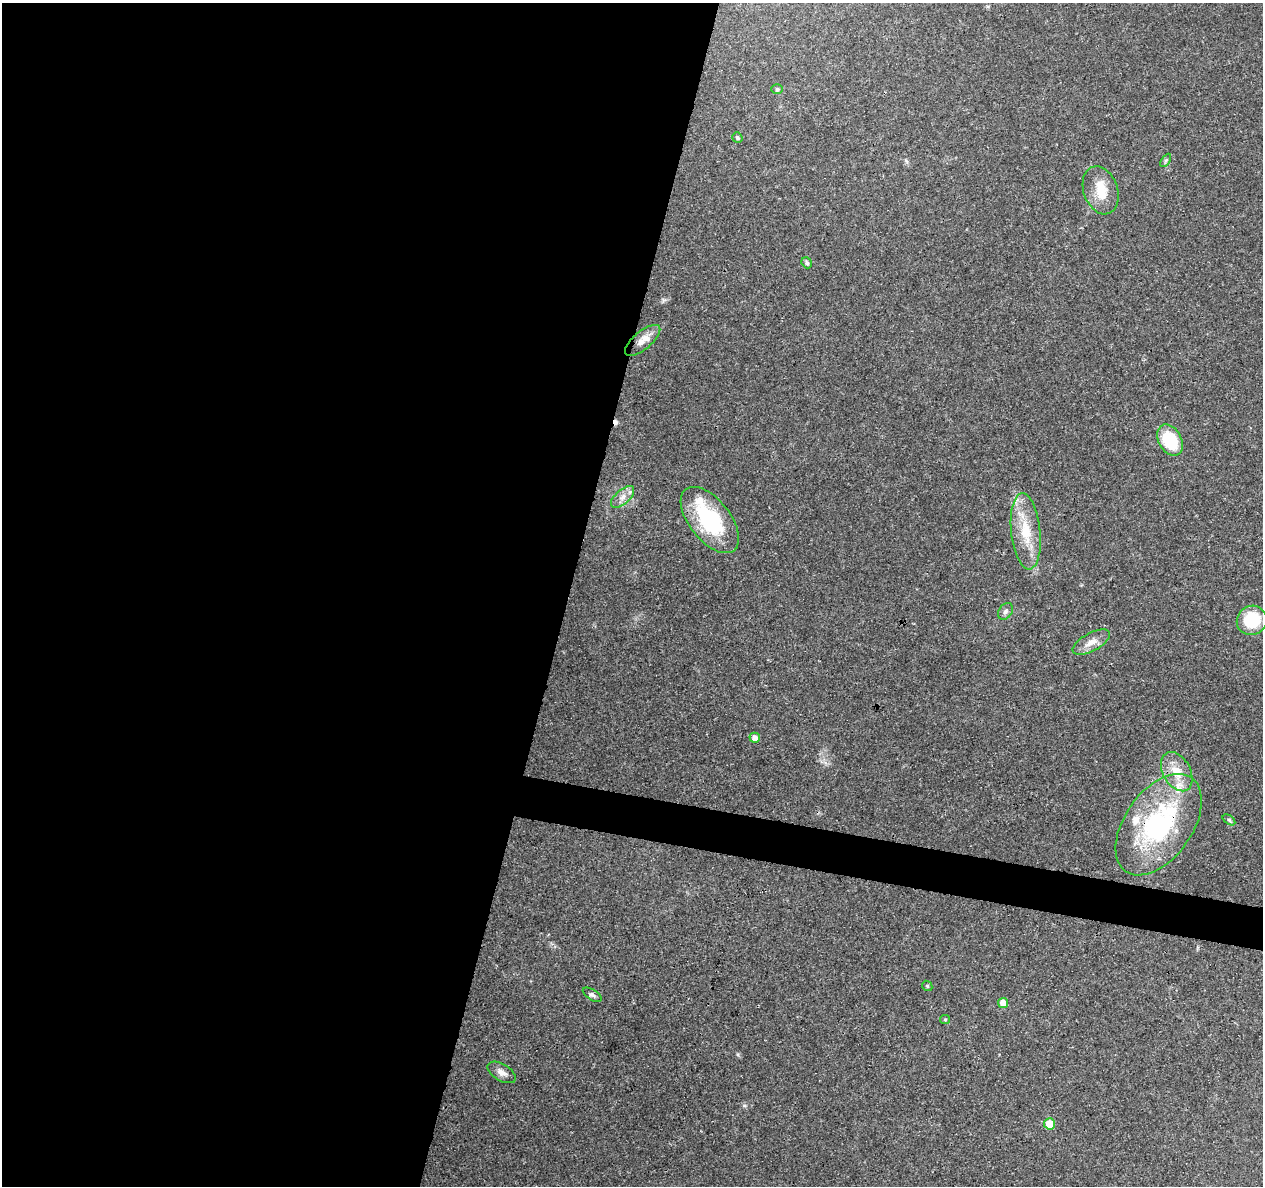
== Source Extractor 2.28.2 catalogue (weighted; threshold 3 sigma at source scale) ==
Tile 5 of 4 x 4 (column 1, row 2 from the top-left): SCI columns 1-1261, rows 2592-3775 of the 5053 x 5244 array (HDU 1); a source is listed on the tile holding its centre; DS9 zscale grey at full resolution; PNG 1265 x 1188 px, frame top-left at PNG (2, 3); each listed source drawn as its Kron ellipse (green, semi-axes under 4 px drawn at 4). Shown black and unused: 47% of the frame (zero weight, under 3 of 4 exposures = <1% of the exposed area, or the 3 px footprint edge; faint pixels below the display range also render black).
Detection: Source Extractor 2.28.2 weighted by HDU 2 'WHT'; one run over the whole footprint, this tile lists its part. Background 0.0901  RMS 0.0035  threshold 0.0156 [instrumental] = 3 sigma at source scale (4.5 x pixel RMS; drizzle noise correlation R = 1.50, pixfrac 1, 0.0396/0.0396 arcsec/px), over >= 5 px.
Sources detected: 27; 1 cosmic-ray / hot-pixel residue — neither listed nor drawn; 3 inside a brighter listed object's ellipse — not listed separately; the other 23 listed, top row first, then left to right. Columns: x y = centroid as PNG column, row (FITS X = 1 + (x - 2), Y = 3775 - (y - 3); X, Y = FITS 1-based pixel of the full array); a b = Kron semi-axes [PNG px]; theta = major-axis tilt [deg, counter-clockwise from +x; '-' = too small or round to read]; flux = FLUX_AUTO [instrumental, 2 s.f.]
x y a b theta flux
777 89 6 5 - 0.6
737 137 5 5 - 0.58
1166 160 7 4 58 0.64
1101 190 25 17 -71 7.7
807 263 6 5 - 0.66
643 340 22 9 40 3.9
1170 440 16 11 -62 17
623 497 14 7 42 2.3
710 520 39 20 -51 28
1026 531 38 14 -84 12
1005 611 9 6 57 1.1
1252 620 15 14 - 14
1091 642 20 9 29 3.4
755 738 5 5 - 2.4
1177 772 21 13 -60 6.5
1229 820 7 4 -37 0.49
1159 825 57 33 55 52
927 986 5 4 - 0.43
592 995 10 5 -33 0.94
1003 1003 5 5 - 5.2
945 1020 5 4 - 0.42
502 1072 15 8 -31 2.3
1049 1124 5 5 - 7.5
Overlapping masked pixels (flux is a lower limit): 1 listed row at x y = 1159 825